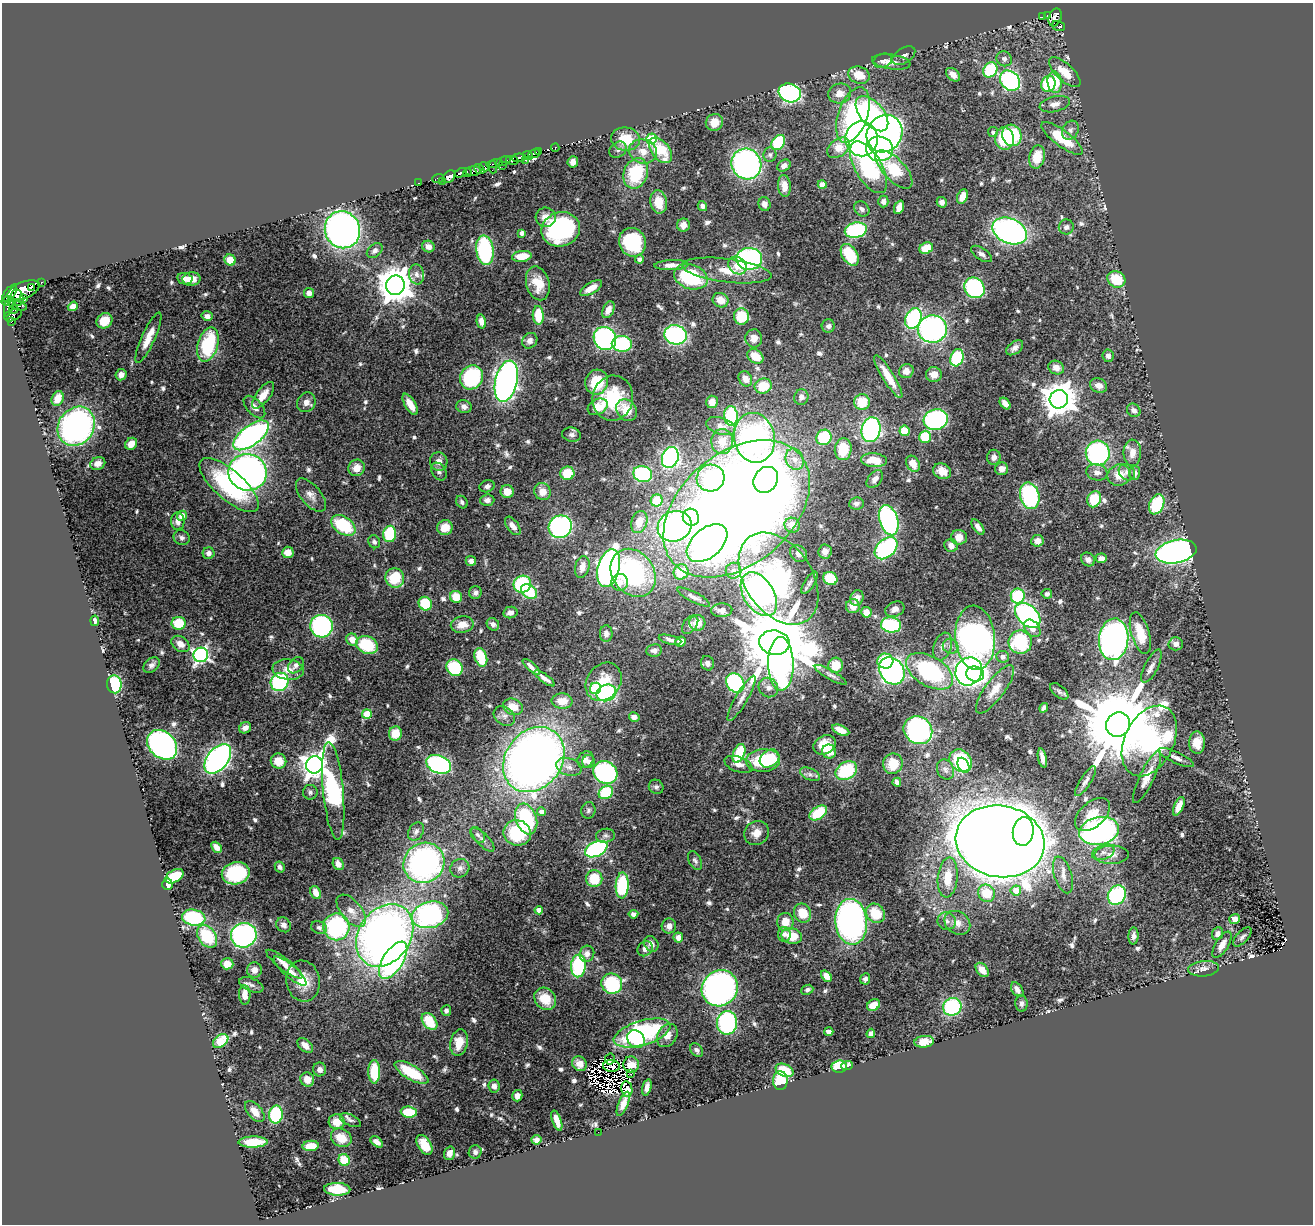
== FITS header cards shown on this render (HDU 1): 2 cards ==
NAXIS1  =                 1311
NAXIS2  =                 1222

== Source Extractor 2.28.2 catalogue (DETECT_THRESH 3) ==
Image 1311 x 1222 px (HDU 1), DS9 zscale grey, 1 PNG px = 1 image px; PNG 1315 x 1226 px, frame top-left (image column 1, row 1222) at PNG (2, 3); each listed source drawn as its Kron ellipse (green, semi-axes under 4 px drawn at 4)
Background 0.615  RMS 0.024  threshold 0.0726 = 3 sigma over >= 5 px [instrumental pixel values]
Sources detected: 696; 13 with non-positive FLUX_AUTO (blend fragments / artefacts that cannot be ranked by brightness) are neither listed nor drawn; of the other 683, the 500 brightest by FLUX_AUTO listed and drawn (183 fainter detections omitted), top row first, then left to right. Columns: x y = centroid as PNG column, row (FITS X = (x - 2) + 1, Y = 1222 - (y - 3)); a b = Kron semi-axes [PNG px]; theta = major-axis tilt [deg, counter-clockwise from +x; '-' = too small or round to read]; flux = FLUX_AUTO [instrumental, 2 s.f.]
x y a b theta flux
1048 16 4 4 - 73
1043 17 4 3 - 44
1055 17 9 6 72 220
1059 26 6 5 - 24
904 56 13 7 33 6.9
1004 59 8 7 - 5.5
883 61 9 7 19 6.5
891 62 19 7 -8 15
990 70 8 6 54 91
1065 72 20 8 -43 30
859 75 11 8 -20 30
953 75 8 5 -41 12
1010 81 11 9 -46 250
1055 82 11 7 -83 48
1048 84 8 7 - 83
790 93 11 9 -19 350
840 93 11 10 - 16
1055 104 15 7 12 11
872 114 21 11 -49 210
853 115 29 14 71 210
714 122 9 8 - 20
1070 130 10 7 61 7.8
993 132 5 5 - 5
884 134 19 17 57 650
1012 135 11 9 -65 120
1062 138 25 8 -37 66
626 139 14 11 -6 42
651 139 5 5 - 110
862 139 17 16 - 570
1004 139 11 9 -84 63
778 142 8 6 54 100
555 148 4 3 - 45
838 148 12 8 40 33
879 149 13 12 - 220
618 150 9 7 38 5.8
660 150 15 9 -52 75
643 151 14 12 -15 21
539 152 3 3 - 70
534 153 6 3 18 150
528 155 5 4 - 110
770 155 7 6 - 4.5
1037 157 12 8 79 36
519 158 7 4 6 93
512 160 6 3 -13 120
525 160 3 2 - 15
503 161 8 3 20 64
573 162 5 5 - 9.7
494 164 8 3 11 34
746 164 15 14 - 450
502 166 4 2 - 6.1
784 166 7 5 32 8.3
484 167 5 3 - 48
493 167 6 3 88 34
868 167 29 13 -60 200
479 169 6 3 -38 73
894 169 24 11 -47 71
473 171 8 4 4 73
468 172 4 2 - 8.8
461 173 6 3 25 100
636 173 15 12 69 90
449 177 7 5 41 290
438 178 6 3 22 26
442 181 3 2 - 6.9
419 183 3 2 - 7.5
822 185 4 4 - 19
784 186 11 6 -84 17
962 196 7 5 68 18
883 201 6 5 - 5.7
659 202 12 8 -81 29
942 202 5 5 - 8.4
764 204 7 6 - 8.4
702 206 5 4 - 7.1
899 207 7 4 68 15
862 209 8 6 -46 5.3
546 217 10 10 - 13
683 225 6 6 - 11
1066 227 7 7 - 6.1
561 229 19 17 18 230
342 230 19 17 -65 740
856 230 11 7 12 170
1010 231 18 12 -23 480
522 233 4 4 - 9.1
632 242 14 13 - 130
428 246 6 5 - 10
926 248 7 5 23 34
485 250 15 8 -81 170
375 251 9 6 41 6.4
981 254 12 6 -33 7.4
850 255 12 7 -57 66
522 256 10 5 7 27
640 259 4 4 - 8.7
749 259 13 11 3 310
230 260 6 5 - 26
671 265 17 5 2 13
737 266 10 8 -40 16
727 270 45 12 -7 48
417 274 10 7 -81 8.5
691 277 17 12 -18 130
185 279 8 5 -10 15
191 279 9 7 7 14
1116 279 9 8 - 49
41 282 3 3 - 35
538 283 17 11 -75 31
395 285 9 9 - 4000
31 287 4 3 - 97
591 288 12 5 31 17
975 288 11 9 -48 210
24 290 17 8 22 770
10 293 10 5 52 390
309 293 5 5 - 9.7
17 297 8 6 -77 190
23 299 4 3 - 78
720 300 8 7 - 20
6 301 5 4 - 160
17 306 10 3 -15 62
73 306 5 4 - 11
9 307 10 4 75 130
14 309 4 3 - 46
608 310 9 5 66 15
13 315 9 5 23 48
538 315 9 5 -86 49
207 316 6 5 - 8.1
741 316 8 7 - 55
913 318 10 7 67 210
104 321 8 7 - 24
11 322 2 2 - 8.9
481 322 7 4 -76 9.9
828 326 6 6 - 5.8
932 329 14 13 - 390
675 335 11 9 -14 290
148 338 27 6 66 25
605 338 12 11 - 340
754 338 9 8 - 14
530 341 8 7 - 8.3
208 344 18 10 74 120
622 344 10 8 -2 160
1015 348 9 6 38 8.6
755 356 9 6 -36 29
1108 356 6 5 - 5.4
957 358 9 6 71 110
1056 368 8 6 -20 14
906 371 7 7 - 13
121 375 6 5 - 11
934 375 8 7 - 14
472 377 12 11 - 160
888 377 25 6 -58 34
745 379 8 6 -58 13
506 381 21 11 77 800
597 382 12 11 - 57
763 386 9 7 19 35
1099 386 9 7 -21 12
263 395 16 7 52 20
801 397 8 7 - 8.3
58 398 8 5 67 24
613 398 22 20 79 92
1059 399 9 9 - 3300
306 402 10 9 - 11
712 402 6 6 - 13
862 402 8 7 - 41
1005 403 6 4 -50 11
410 404 12 5 -59 23
254 407 14 7 -47 12
464 407 8 6 -17 6.5
598 407 10 7 28 33
626 410 11 9 -52 37
1134 410 7 6 - 8
731 416 10 7 -88 130
936 420 12 10 16 230
76 426 20 17 54 480
721 426 15 8 -18 11
871 430 12 9 77 320
905 431 5 5 - 43
251 435 21 10 37 520
572 435 9 7 -12 6.4
824 437 8 7 - 83
925 437 6 6 - 59
754 438 25 20 -79 550
722 442 12 11 - 24
131 444 6 5 - 16
843 449 11 8 85 47
1098 453 12 12 - 240
1132 453 13 9 89 15
670 457 11 8 70 320
994 457 7 6 - 9.3
795 459 11 8 -66 14
874 460 13 7 -4 33
439 461 9 8 - 11
98 463 8 6 26 10
913 464 9 6 -58 23
357 468 8 8 - 16
1002 469 6 6 - 13
439 471 9 7 -56 5.6
942 471 9 7 -26 21
248 472 19 18 - 670
1097 472 11 8 -13 10
1127 472 9 7 -48 6.4
567 473 7 6 - 44
1135 473 6 5 - 8.2
643 474 9 8 - 180
1119 475 12 10 18 24
711 478 14 13 - 120
875 479 10 6 50 11
766 480 14 11 54 200
229 485 37 14 -41 190
487 486 8 6 18 5
507 492 6 6 - 22
542 492 9 8 - 19
311 495 20 10 -50 14
1030 496 13 9 -76 180
1094 499 8 6 67 49
487 500 7 5 4 6.9
657 500 6 6 - 47
462 502 7 5 -52 4.7
856 503 7 6 - 6
1157 504 10 7 66 83
737 509 83 56 40 3200
182 516 5 5 - 14
691 517 9 8 - 74
889 520 15 9 -72 350
178 521 9 7 -87 10
639 522 11 7 71 26
343 525 13 8 -34 91
792 525 8 7 - 18
513 526 11 6 -53 11
675 526 17 15 24 460
560 527 12 11 - 350
978 527 9 5 -54 9.9
445 528 7 7 - 25
390 534 8 6 80 87
959 537 8 7 - 18
182 538 8 7 - 5.6
1037 541 6 6 - 12
374 542 7 5 -60 4.8
707 543 24 14 41 500
951 545 7 6 - 9.6
886 548 13 9 42 200
825 551 7 6 - 11
288 552 6 5 - 17
1176 552 21 11 12 620
209 553 6 6 - 9.3
798 554 9 7 -46 7.6
1101 558 6 5 - 8.8
1088 559 7 6 - 6.7
471 561 5 4 - 7
582 567 11 7 76 16
609 568 19 11 75 700
734 571 8 8 - 6.4
681 572 8 7 - 50
633 573 26 20 -53 260
395 578 10 9 - 57
830 578 7 6 - 52
779 579 51 33 -56 240
620 582 8 8 - 15
809 583 13 5 58 5.8
522 584 9 8 - 140
529 592 9 6 -35 68
475 593 6 6 - 6.1
759 594 24 15 -57 410
1047 594 5 5 - 4.7
1018 596 7 7 - 110
456 597 6 6 - 31
694 597 18 5 -27 7.5
857 598 8 6 65 12
425 604 7 6 - 69
853 606 7 7 - 19
895 609 10 7 22 9.7
722 610 10 6 3 8.9
510 612 7 5 13 8
866 612 5 5 - 17
1028 615 15 9 -44 300
95 621 5 4 - 5.1
179 623 7 6 - 48
697 623 8 8 - 18
493 624 7 6 - 6.8
462 625 11 8 11 21
690 625 10 6 53 4.9
891 625 10 7 -8 120
321 626 11 11 - 250
1032 628 10 7 -50 13
1140 633 21 9 -73 42
606 634 8 6 89 7.4
975 638 32 20 -86 790
1114 639 21 14 85 610
352 640 6 5 - 20
670 640 11 4 -14 5.7
680 642 5 5 - 19
1020 642 11 11 - 110
774 643 15 12 -8 24000
180 644 10 7 -36 14
1176 644 7 6 - 7.9
367 645 11 8 -22 74
951 646 8 7 - 6.7
942 647 14 9 72 12
654 650 8 6 9 5.9
201 655 7 7 - 480
481 657 9 6 -72 61
1003 657 6 6 - 9
885 661 8 7 - 39
707 663 7 6 - 5.3
781 664 27 12 -89 410
151 665 9 6 42 6.3
296 665 9 6 49 6.6
835 665 7 7 - 31
1151 666 18 6 63 10
531 667 11 3 -42 10
455 668 9 7 -46 96
288 670 16 10 -8 19
892 671 15 12 -52 480
929 671 26 15 -30 210
969 671 14 13 - 470
975 674 9 7 -15 140
831 675 18 4 -29 7
545 678 12 4 -36 11
280 682 9 8 - 170
604 682 20 16 54 45
735 683 10 8 -53 190
114 684 9 7 -85 120
768 687 10 9 - 11
596 688 6 5 - 90
995 689 29 9 53 23
1059 691 11 6 -39 4.6
606 693 10 8 24 190
742 698 26 6 60 13
562 701 10 7 -3 28
513 707 10 8 -22 27
1044 708 5 3 - 4.7
367 714 5 4 - 53
504 716 11 9 -37 9.4
634 717 5 4 - 6.7
1118 725 12 11 - 29000
245 728 6 5 - 9
841 730 9 4 -23 17
918 730 15 13 -39 340
395 733 7 6 - 31
1149 741 37 24 64 480
1197 743 11 8 89 20
162 745 17 13 -44 510
825 745 12 9 28 26
829 751 7 6 - 41
739 753 10 5 68 72
770 758 11 8 38 47
1042 758 10 3 -77 8
1176 758 19 5 -25 8.9
218 759 17 10 51 530
534 760 35 28 54 1600
585 760 9 7 51 10
763 760 17 11 4 96
279 761 8 7 - 22
961 761 12 10 -44 130
588 762 7 6 - 7.1
439 764 13 8 -22 270
738 764 14 7 -20 11
893 764 10 9 - 34
315 765 9 8 - 1600
963 765 8 5 -61 57
569 767 13 8 -19 11
946 770 10 8 -67 7
846 771 11 8 32 90
605 772 12 11 - 240
810 774 10 5 -24 6.7
1147 777 29 7 64 25
1085 781 17 5 57 7.9
897 782 4 4 - 6.4
656 787 7 7 - 4.9
333 791 49 10 -85 230
310 792 7 7 - 5
606 792 7 6 - 79
1179 806 10 4 66 15
588 810 8 7 - 4.7
542 812 4 4 - 14
818 813 10 6 34 68
1093 814 21 12 42 34
526 819 16 10 -71 150
1023 831 14 10 82 280
1099 831 20 14 11 410
416 832 10 7 60 6.5
517 833 14 12 -18 92
756 833 13 11 41 18
478 835 9 6 -50 5.1
605 836 9 7 8 5.3
483 840 15 6 -46 7.8
1000 841 45 35 -11 6400
216 847 6 4 -48 11
596 849 12 7 26 260
1103 852 11 7 20 9.3
1112 855 17 9 1 17
695 861 10 6 -61 5.1
424 863 21 19 37 470
338 864 6 5 - 12
280 867 6 5 - 4.8
460 868 10 9 - 8.3
236 873 14 11 12 140
1063 875 19 8 -73 16
174 876 10 6 30 58
948 877 20 10 84 37
594 879 8 8 - 51
167 884 6 5 - 15
622 885 13 6 87 130
1016 890 5 5 - 25
316 893 7 5 -66 14
987 893 9 8 - 38
1117 895 10 8 53 170
539 910 4 4 - 18
351 911 19 10 -51 21
803 913 10 8 -60 33
875 913 10 8 -51 44
633 914 5 4 - 7.8
430 915 18 13 15 320
194 918 12 8 -11 120
1235 919 5 5 - 11
947 921 9 8 - 8.3
785 922 9 8 - 24
851 922 23 16 -85 630
957 923 14 11 -34 14
284 925 8 7 - 6.1
669 926 7 7 - 8.8
319 927 8 6 -22 4.8
336 927 13 13 - 220
784 934 7 6 - 7.3
1218 934 6 5 - 7.8
244 935 13 12 - 350
385 935 34 26 55 1100
207 936 12 8 -54 75
792 936 10 7 -12 40
1134 936 8 5 87 6.4
678 937 5 5 - 11
1242 937 12 6 47 5.1
651 944 8 6 -54 11
1222 945 15 6 59 12
645 949 8 7 - 8.7
587 954 8 7 - 9.8
393 960 21 10 58 460
227 964 6 5 - 19
284 964 22 6 -37 16
578 966 11 7 86 130
1204 969 15 7 6 10
254 970 7 7 - 8.7
982 970 8 5 -51 15
290 971 21 6 -41 13
826 976 6 4 -50 15
865 979 5 5 - 5.6
303 981 20 16 -81 37
612 984 10 10 - 150
251 985 13 6 -23 6.8
720 988 19 17 45 540
807 990 6 4 24 5.3
1017 990 8 5 -56 7.8
245 995 10 5 -87 16
545 999 12 10 -48 36
1021 1003 8 6 -85 5.8
874 1005 7 5 34 24
952 1007 9 9 - 150
446 1011 5 5 - 5.1
429 1021 9 6 -52 57
727 1023 12 10 88 220
829 1031 4 4 - 7.5
642 1033 29 12 17 230
871 1033 5 4 - 5.2
667 1036 12 9 60 15
636 1039 10 7 -44 46
221 1041 8 5 35 42
924 1042 9 6 7 27
459 1043 13 8 79 26
305 1045 9 5 -43 9.6
697 1050 7 5 -50 5.5
610 1059 6 5 - 8.3
579 1064 8 7 - 12
631 1065 8 8 - 8.5
611 1066 8 6 -3 5.5
839 1066 7 6 - 55
847 1066 6 3 21 4.6
320 1069 7 6 - 7.6
785 1070 9 6 -25 49
374 1072 12 6 -90 57
411 1072 19 7 -31 68
631 1074 3 2 - 9.6
307 1079 7 6 - 19
780 1081 9 7 87 69
494 1086 6 6 - 7.7
647 1087 8 4 76 10
627 1089 8 5 -79 7.3
517 1096 6 5 - 8.5
623 1104 13 5 68 14
255 1112 12 7 -50 16
409 1112 8 5 -6 53
276 1115 9 7 87 140
350 1120 11 5 -26 5.6
557 1121 10 4 -71 13
337 1122 8 7 - 24
598 1132 2 2 - 49
341 1138 11 8 -28 28
536 1140 5 4 - 6.4
253 1142 14 5 1 43
377 1142 7 4 -37 8.4
424 1145 11 6 -58 32
311 1146 8 5 5 25
475 1152 7 6 - 5.7
449 1153 7 5 73 11
344 1160 6 5 - 41
337 1189 13 6 -2 59
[183 fainter detections neither listed nor drawn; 13 non-positive-flux detections neither listed nor drawn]